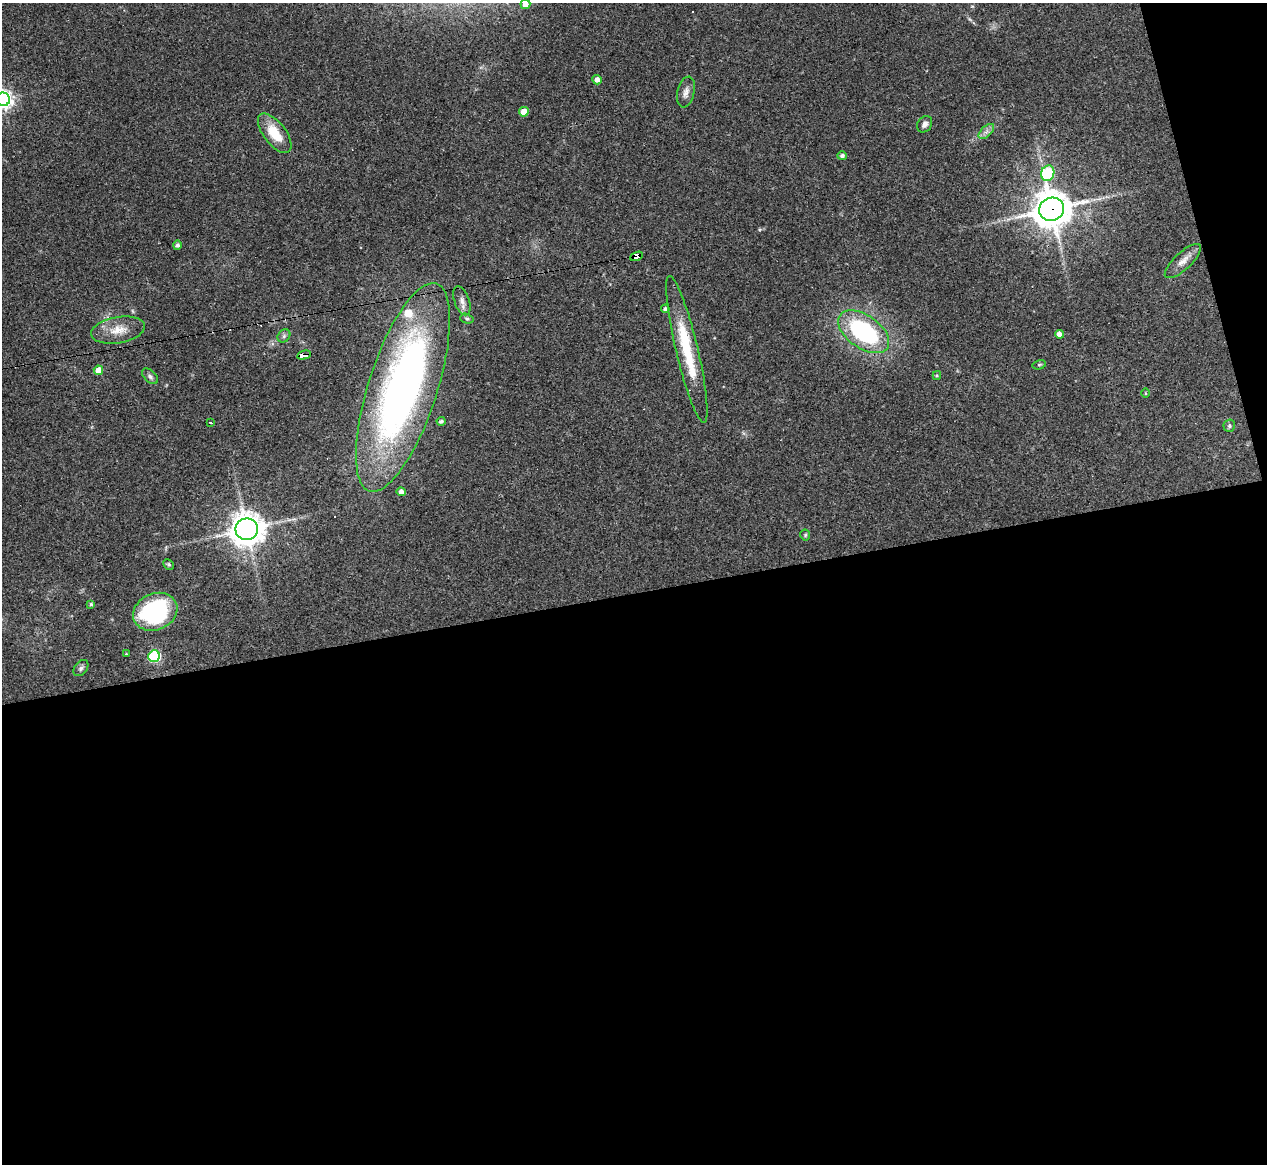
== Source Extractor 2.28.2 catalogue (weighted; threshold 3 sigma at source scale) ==
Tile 16 of 4 x 4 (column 4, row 4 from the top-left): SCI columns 3797-5061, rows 254-1415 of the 5061 x 5039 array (HDU 1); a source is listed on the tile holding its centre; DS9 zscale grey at full resolution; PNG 1269 x 1166 px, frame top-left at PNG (2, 3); each listed source drawn as its Kron ellipse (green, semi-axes under 4 px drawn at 4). Shown black and unused: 51% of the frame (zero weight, under 3 of 4 exposures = <1% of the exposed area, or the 3 px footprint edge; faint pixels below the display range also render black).
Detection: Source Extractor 2.28.2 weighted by HDU 2 'WHT'; one run over the whole footprint, this tile lists its part. Background 0.0954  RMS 0.0058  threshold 0.026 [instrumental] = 3 sigma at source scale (4.5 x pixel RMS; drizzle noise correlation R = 1.50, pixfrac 1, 0.05/0.05 arcsec/px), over >= 5 px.
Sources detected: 45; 3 cosmic-ray / hot-pixel residue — neither listed nor drawn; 1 inside a brighter listed object's ellipse — not listed separately; the other 41 listed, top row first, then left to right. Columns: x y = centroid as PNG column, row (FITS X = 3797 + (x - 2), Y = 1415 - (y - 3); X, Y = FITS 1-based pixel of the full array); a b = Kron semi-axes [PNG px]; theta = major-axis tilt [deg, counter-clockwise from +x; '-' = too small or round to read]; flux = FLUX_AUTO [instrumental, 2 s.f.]
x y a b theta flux
525 4 5 5 - 5.1
597 80 5 4 - 3.4
686 92 15 8 77 3.5
3 99 7 7 - 290
524 112 5 4 - 8.5
925 124 9 7 55 2.3
986 131 9 5 44 2.3
275 133 23 11 -52 14
842 156 5 4 - 1.6
1048 173 8 6 72 49
1052 209 12 11 - 1400
177 245 5 4 - 1.4
637 256 7 4 21 160
1183 261 23 8 43 5.6
462 301 15 7 -71 3.4
665 309 4 4 - 1.9
467 319 7 5 -16 0.98
118 330 27 13 10 10
864 332 29 16 -35 72
1059 334 4 4 - 3
284 336 7 5 48 1.3
687 349 75 11 -77 32
304 355 7 3 12 74
1039 365 7 4 16 0.82
98 370 5 4 - 7.2
150 376 9 5 -44 1.6
937 376 4 4 - 0.66
403 388 109 34 72 300
1145 393 4 3 - 0.51
441 421 4 4 - 1.3
211 423 3 3 - 7.2
1229 426 6 5 - 1.3
401 492 4 4 - 2.7
247 529 11 10 - 940
805 535 5 5 - 0.82
169 564 6 4 -45 0.81
91 604 4 4 - 0.66
155 612 23 18 25 63
126 654 3 3 - 0.43
154 656 6 5 - 67
81 668 9 6 52 1.6
Overlapping masked pixels (flux is a lower limit): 3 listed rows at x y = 1052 209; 637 256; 304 355
Isophote crosses this tile's border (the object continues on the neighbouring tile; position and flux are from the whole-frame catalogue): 2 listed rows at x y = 525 4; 3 99